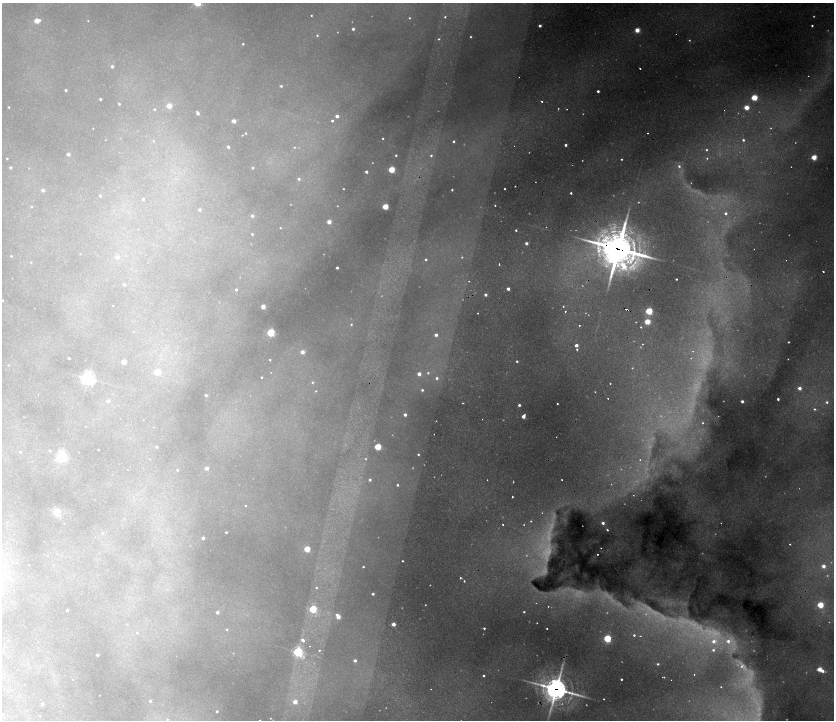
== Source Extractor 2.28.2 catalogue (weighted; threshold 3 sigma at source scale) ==
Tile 11 of 4 x 4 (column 3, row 3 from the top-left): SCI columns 3601-5264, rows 1436-2870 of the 7074 x 5741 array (HDU 1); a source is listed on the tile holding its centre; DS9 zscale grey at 2 x 2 block average (1 PNG px = mean of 2 x 2 image px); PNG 836 x 722 px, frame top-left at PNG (2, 3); no overlay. Shown black and unused: <1% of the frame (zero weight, under 2 of 4 exposures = <1% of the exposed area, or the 3 px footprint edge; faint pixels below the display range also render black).
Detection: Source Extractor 2.28.2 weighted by HDU 2 'WHT'; one run over the whole footprint, this tile lists its part. Background 0.273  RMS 0.013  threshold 0.0592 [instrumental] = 3 sigma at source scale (4.5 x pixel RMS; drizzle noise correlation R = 1.50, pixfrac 1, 0.05/0.05 arcsec/px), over >= 5 px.
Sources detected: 346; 94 too faint to see at this stretch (2 x 2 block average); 9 cosmic-ray / hot-pixel residue — not listed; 1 coinciding with a brighter row at this scale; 4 inside a brighter listed object's ellipse — not listed separately; the other 238 listed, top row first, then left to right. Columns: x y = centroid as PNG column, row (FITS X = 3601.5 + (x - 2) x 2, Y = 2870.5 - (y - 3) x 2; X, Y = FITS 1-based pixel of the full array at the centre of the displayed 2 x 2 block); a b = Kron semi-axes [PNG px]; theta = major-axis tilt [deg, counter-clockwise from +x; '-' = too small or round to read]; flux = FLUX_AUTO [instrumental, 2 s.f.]
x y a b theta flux
311 15 3 3 - 3.6
445 17 3 2 - 4.4
409 18 3 3 - 3.4
37 21 3 3 - 82
88 21 2 2 - 2.2
540 26 2 2 - 15
812 26 2 2 - 5.6
353 29 2 2 - 11
637 30 3 3 - 99
317 35 3 3 - 5.4
438 39 3 3 - 3.9
243 44 2 2 - 4.5
112 66 2 2 - 12
808 76 2 2 - 2.8
519 77 2 2 - 1.3
281 86 3 2 - 5.8
66 90 2 2 - 10
598 91 2 2 - 13
754 97 3 3 - 190
100 99 2 2 - 8.4
542 101 2 2 - 15
119 104 2 2 - 5.9
169 106 3 3 - 69
9 107 2 2 - 3.8
746 107 3 3 - 89
154 109 3 3 - 4.8
567 109 2 2 - 2.4
724 110 2 2 - 1.3
198 113 3 2 - 16
337 116 2 2 - 20
234 121 2 2 - 44
332 121 2 2 - 7.9
93 128 2 2 - 1.3
246 133 2 2 - 3.4
647 133 2 2 - 5.7
242 135 2 2 - 2.1
383 138 2 2 - 3.5
105 140 2 2 - 1.2
743 140 3 3 - 7.7
153 141 3 3 - 2.6
454 141 2 2 - 7.2
566 145 2 2 - 12
228 147 2 2 - 12
706 150 3 3 - 4.1
68 154 2 2 - 27
396 155 2 2 - 4.9
431 155 3 3 - 7.5
814 157 3 3 - 130
7 158 2 2 - 3.6
707 158 2 2 - 5.8
621 159 3 2 - 4.1
679 166 4 3 - 9.5
10 168 2 2 - 9.5
29 168 2 2 - 1.2
253 168 3 2 - 6.9
392 170 3 3 - 180
366 172 2 2 - 15
299 179 2 2 - 7.5
343 189 2 2 - 2.9
43 190 3 2 - 15
452 190 2 2 - 4.5
571 193 2 2 - 6.3
100 196 2 2 - 8.3
143 199 2 2 - 7.8
495 205 2 2 - 3.2
31 207 3 3 - 3.4
385 207 3 3 - 150
199 210 2 2 - 8.3
726 213 3 3 - 13
252 216 3 3 - 11
329 222 3 3 - 51
546 227 2 2 - 3.4
280 228 2 2 - 2.5
138 229 2 2 - 1
516 230 2 2 - 5.4
252 234 2 2 - 5.5
526 243 2 2 - 18
618 249 17 12 -24 12000
80 254 2 2 - 1.8
11 256 2 2 - 4.1
117 257 3 2 - 18
462 257 3 3 - 4.3
426 260 2 2 - 5.4
31 262 3 2 - 2.2
499 264 2 2 - 5
337 268 2 2 - 10
823 271 2 2 - 5.1
12 278 2 2 - 0.94
676 279 2 2 - 5.4
469 281 2 2 - 1.8
124 284 2 2 - 7.6
236 289 2 2 - 5.1
508 289 2 2 - 21
485 295 3 2 - 12
2 300 2 2 - 3.7
113 306 2 2 - 1.6
563 306 2 2 - 2.8
263 307 3 3 - 54
35 308 2 2 - 0.66
627 309 4 2 - 24
565 311 2 2 - 7.9
649 311 3 3 - 280
478 313 2 2 - 2.1
636 322 2 2 - 3.9
647 322 3 3 - 140
351 324 4 3 - 4.7
579 325 2 2 - 5.2
641 327 3 2 - 3.7
133 332 3 2 - 1.6
271 332 3 3 - 340
436 335 3 2 - 18
788 342 2 2 - 3.7
642 344 2 2 - 3.9
576 345 2 2 - 25
577 349 3 3 - 4.4
693 351 3 2 - 3.1
302 352 3 3 - 39
69 358 2 2 - 7.2
691 358 3 3 - 3.7
788 359 2 2 - 1.5
270 360 2 2 - 4
517 361 2 2 - 6.2
124 362 3 2 - 57
8 365 3 3 - 2.4
632 368 3 2 - 2.7
156 372 3 3 - 44
428 373 4 3 - 5.2
419 374 2 2 - 36
261 377 2 2 - 3.9
88 378 4 4 - 770
437 378 3 3 - 10
312 382 3 3 - 3.6
610 383 2 2 - 2.3
799 388 3 2 - 30
422 390 3 3 - 6.4
316 391 2 2 - 2.7
206 395 2 2 - 10
608 398 2 2 - 3.6
778 399 2 2 - 9.3
108 401 2 2 - 18
742 401 2 2 - 17
827 402 3 3 - 9.5
557 404 2 2 - 3.7
519 405 2 2 - 11
814 409 3 3 - 6.7
405 415 2 2 - 18
523 416 3 2 - 38
24 417 2 2 - 0.86
703 423 3 3 - 3.8
154 427 2 2 - 0.81
556 437 2 2 - 1.6
156 447 2 2 - 6.8
378 447 3 3 - 210
98 450 2 2 - 3.2
50 451 3 2 - 4.9
20 452 3 3 - 5.5
418 454 2 2 - 5.3
61 456 4 3 - 570
366 459 2 2 - 2.6
640 460 2 2 - 2.7
207 468 2 2 - 24
128 470 2 2 - 1.3
177 470 2 2 - 4.3
370 480 2 2 - 9.5
562 480 2 2 - 2.5
397 485 2 2 - 6
512 497 2 2 - 8.8
245 505 2 2 - 2
56 512 3 3 - 230
542 513 2 2 - 2.8
124 519 3 2 - 1.5
531 521 3 2 - 3.2
64 523 3 2 - 1.3
603 523 3 3 - 17
503 524 2 2 - 2.7
607 530 4 3 - 6.7
226 532 2 2 - 6.3
102 533 3 3 - 3
203 538 2 2 - 15
601 548 2 2 - 2.2
307 549 3 3 - 130
597 554 2 2 - 4.3
403 561 2 2 - 4
29 565 2 2 - 1.5
53 565 2 2 - 1.2
823 566 2 2 - 36
363 567 2 2 - 4.1
461 578 3 2 - 4.2
11 579 4 3 - 5.1
464 581 2 2 - 4.7
430 585 2 2 - 1.6
316 588 3 3 - 3.4
373 594 2 2 - 9.7
820 605 3 3 - 180
548 606 2 2 - 2.5
313 609 3 3 - 300
67 610 2 2 - 8.9
217 612 2 2 - 17
524 612 2 2 - 4.7
338 617 3 3 - 52
537 623 2 2 - 2.1
126 624 3 3 - 1.9
393 624 2 2 - 49
484 628 2 2 - 5.5
227 629 3 3 - 4.3
137 633 3 3 - 3.9
713 633 42 20 -19 300
634 635 3 2 - 6.9
607 638 3 3 - 340
303 640 5 3 - 13
319 650 3 2 - 3.4
298 652 4 3 - 640
233 653 3 2 - 1.6
97 655 2 2 - 11
355 660 2 2 - 16
658 664 2 2 - 6.7
742 666 21 9 -48 73
819 669 3 3 - 78
822 671 4 3 - 19
483 676 2 2 - 6
663 677 3 2 - 3.5
73 679 2 2 - 1.2
621 679 2 2 - 5.9
671 680 2 2 - 1.2
25 684 2 2 - 0.67
721 687 2 2 - 2.2
431 689 2 2 - 1.5
556 689 10 8 -13 4300
99 695 2 2 - 0.69
604 699 2 2 - 3.2
150 701 3 3 - 5.3
295 702 3 2 - 50
42 704 2 2 - 13
217 711 2 2 - 6.6
3 714 3 3 - 4.2
40 716 2 2 - 2.1
270 718 2 2 - 1.6
167 719 3 3 - 2.7
Overlapping masked pixels (flux is a lower limit): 3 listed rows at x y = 618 249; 627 309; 556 689
Isophote crosses this tile's border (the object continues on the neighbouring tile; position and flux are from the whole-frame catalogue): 1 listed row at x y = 2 300
Diffuse or blended objects may show on this block-average render without a row.